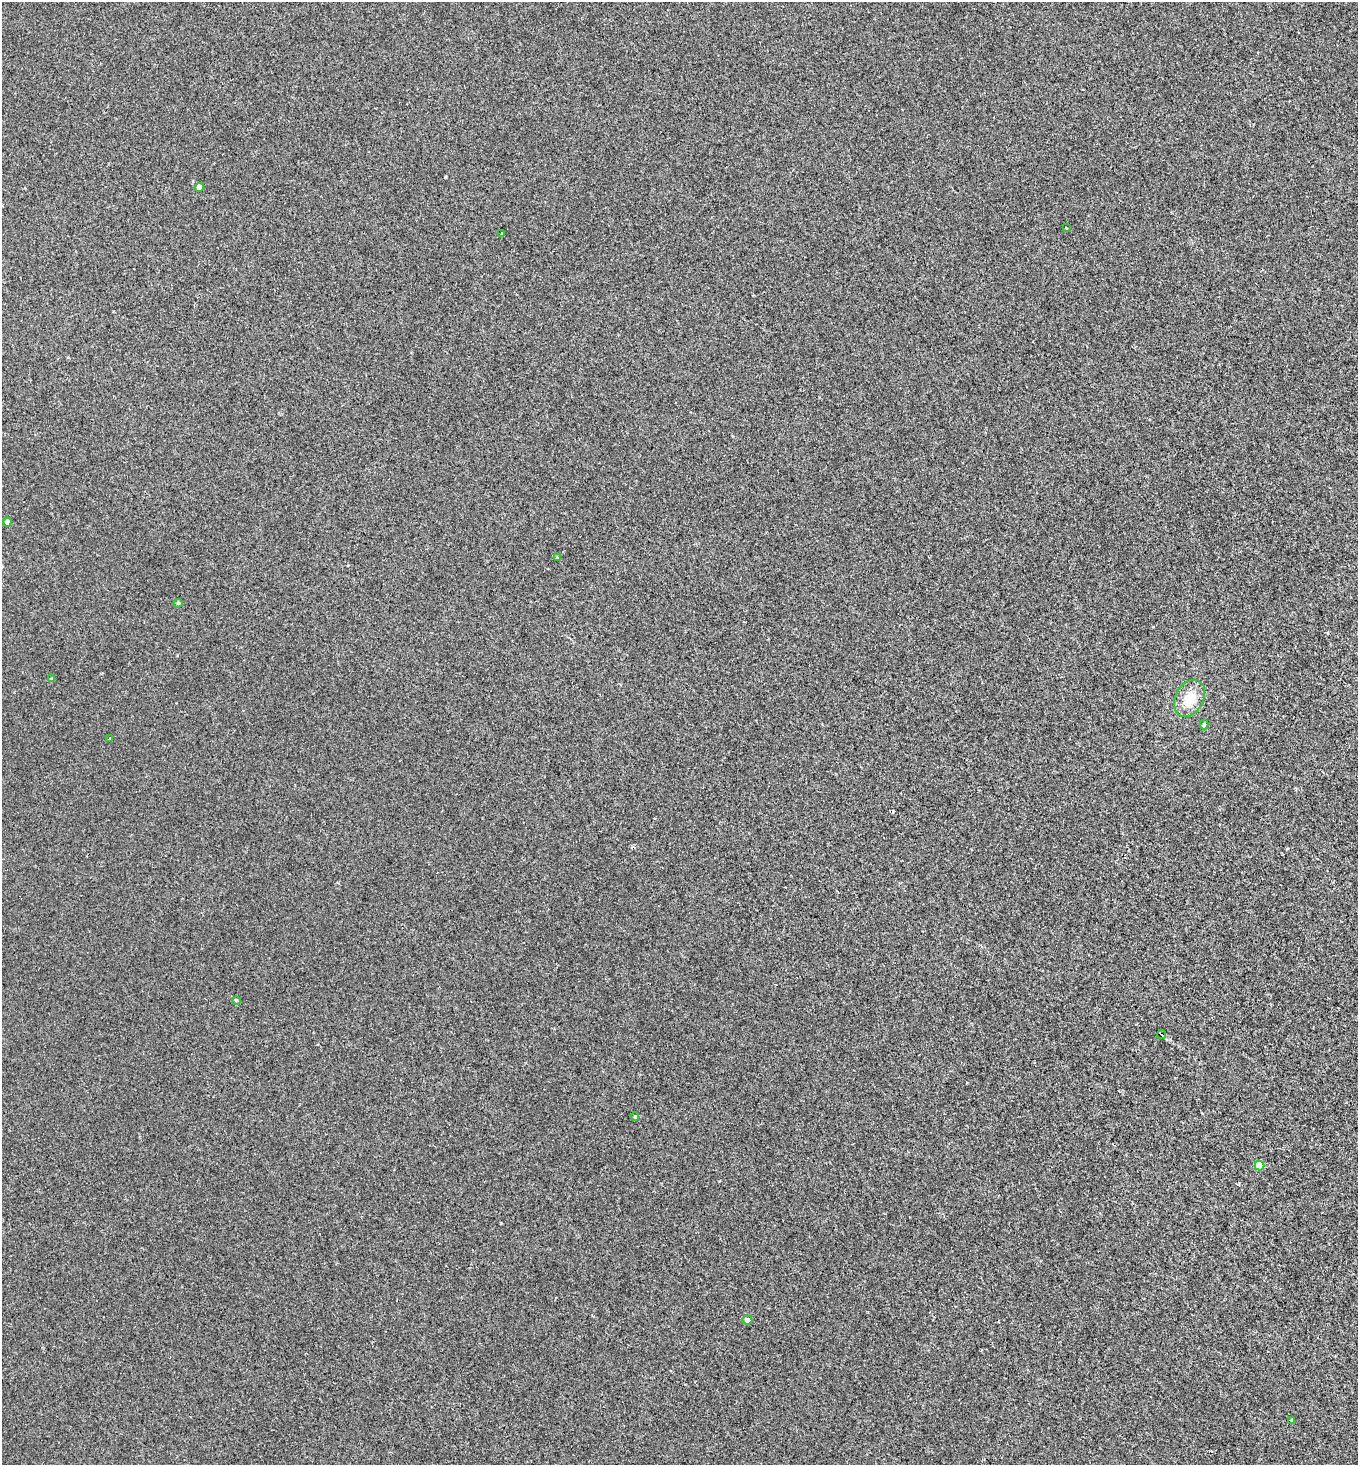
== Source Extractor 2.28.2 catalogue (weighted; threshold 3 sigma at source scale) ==
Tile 6 of 4 x 4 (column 2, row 2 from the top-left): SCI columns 1502-2857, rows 2925-4387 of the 5857 x 5849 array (HDU 1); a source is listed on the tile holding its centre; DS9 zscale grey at full resolution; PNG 1360 x 1467 px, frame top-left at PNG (2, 2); each listed source drawn as its Kron ellipse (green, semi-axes under 4 px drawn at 4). Shown black and unused: <1% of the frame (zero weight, under 2 of 3 exposures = <1% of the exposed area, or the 3 px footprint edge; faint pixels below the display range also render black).
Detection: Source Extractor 2.28.2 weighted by HDU 2 'WHT'; one run over the whole footprint, this tile lists its part. Background 3.64e-04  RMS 0.0048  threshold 0.0216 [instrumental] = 3 sigma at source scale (4.5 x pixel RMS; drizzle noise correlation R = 1.50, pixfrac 1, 0.05/0.05 arcsec/px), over >= 5 px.
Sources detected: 17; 1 cosmic-ray / hot-pixel residue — neither listed nor drawn; the other 16 listed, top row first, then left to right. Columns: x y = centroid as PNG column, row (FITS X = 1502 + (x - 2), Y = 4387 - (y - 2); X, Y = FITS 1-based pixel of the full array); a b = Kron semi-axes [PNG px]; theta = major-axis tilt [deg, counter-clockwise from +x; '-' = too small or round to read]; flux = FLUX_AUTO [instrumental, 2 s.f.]
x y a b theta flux
200 187 4 4 - 3.8
1066 228 2 2 - 0.26
502 234 3 2 - 0.42
7 522 4 4 - 3.2
557 558 3 3 - 0.51
178 603 4 4 - 0.67
51 679 4 4 - 0.56
1190 698 20 14 60 9.2
1204 724 5 4 - 0.83
110 739 4 3 - 0.57
236 1000 4 3 - 0.59
1162 1034 4 3 - 39
635 1116 4 4 - 0.59
1259 1166 5 5 - 12
747 1320 5 4 - 2.5
1292 1420 3 3 - 0.62
Overlapping masked pixels (flux is a lower limit): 1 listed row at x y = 1162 1034
Unlisted compact peaks at least as high as the median listed source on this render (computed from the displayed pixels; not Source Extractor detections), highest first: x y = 445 177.